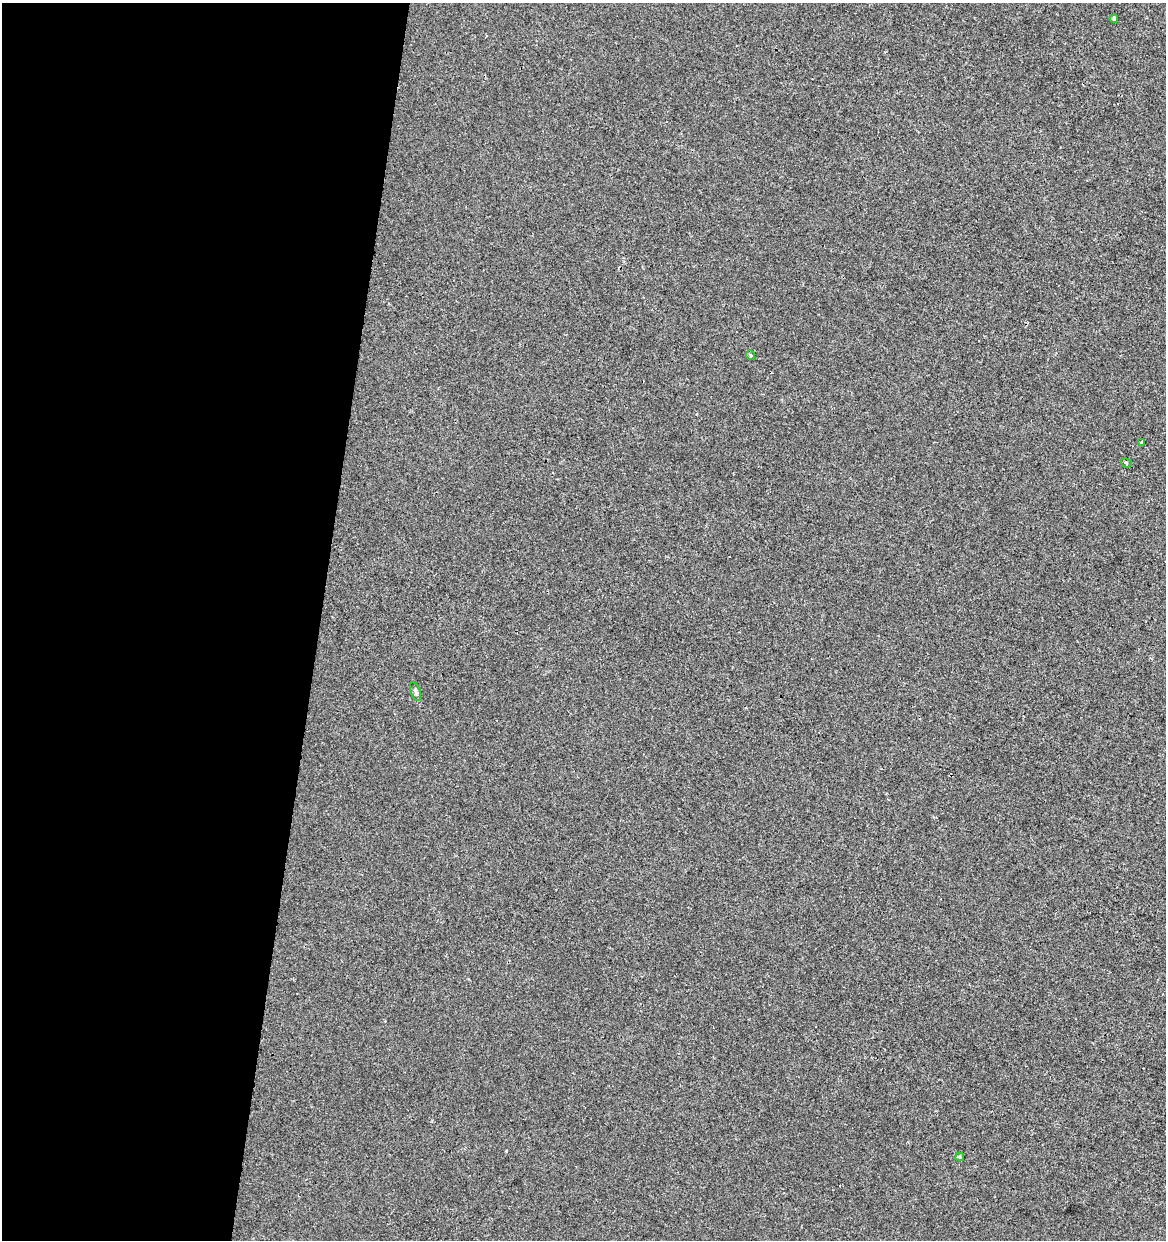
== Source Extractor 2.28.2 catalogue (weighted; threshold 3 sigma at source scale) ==
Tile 5 of 4 x 4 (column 1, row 2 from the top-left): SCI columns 283-1446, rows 2477-3714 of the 5158 x 4958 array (HDU 1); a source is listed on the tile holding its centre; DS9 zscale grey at full resolution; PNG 1168 x 1242 px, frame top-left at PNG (2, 3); each listed source drawn as its Kron ellipse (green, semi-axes under 4 px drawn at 4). Shown black and unused: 27% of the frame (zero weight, under 2 of 3 exposures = <1% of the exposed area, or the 3 px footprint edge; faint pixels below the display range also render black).
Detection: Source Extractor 2.28.2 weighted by HDU 2 'WHT'; one run over the whole footprint, this tile lists its part. Background -5.27e-04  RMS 0.0042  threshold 0.019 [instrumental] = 3 sigma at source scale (4.5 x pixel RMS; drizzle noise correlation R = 1.50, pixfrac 1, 0.0396/0.0396 arcsec/px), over >= 5 px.
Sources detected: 6; all 6 listed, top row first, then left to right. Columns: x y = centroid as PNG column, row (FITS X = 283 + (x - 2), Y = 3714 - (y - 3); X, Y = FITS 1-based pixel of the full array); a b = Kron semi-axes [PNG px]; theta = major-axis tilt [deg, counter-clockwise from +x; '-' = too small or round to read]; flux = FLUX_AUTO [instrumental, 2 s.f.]
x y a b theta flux
1114 19 4 3 - 2.6
751 355 5 4 - 0.82
1141 443 3 3 - 0.81
1126 463 5 4 - 0.59
416 691 10 4 -70 1
959 1157 4 4 - 0.53